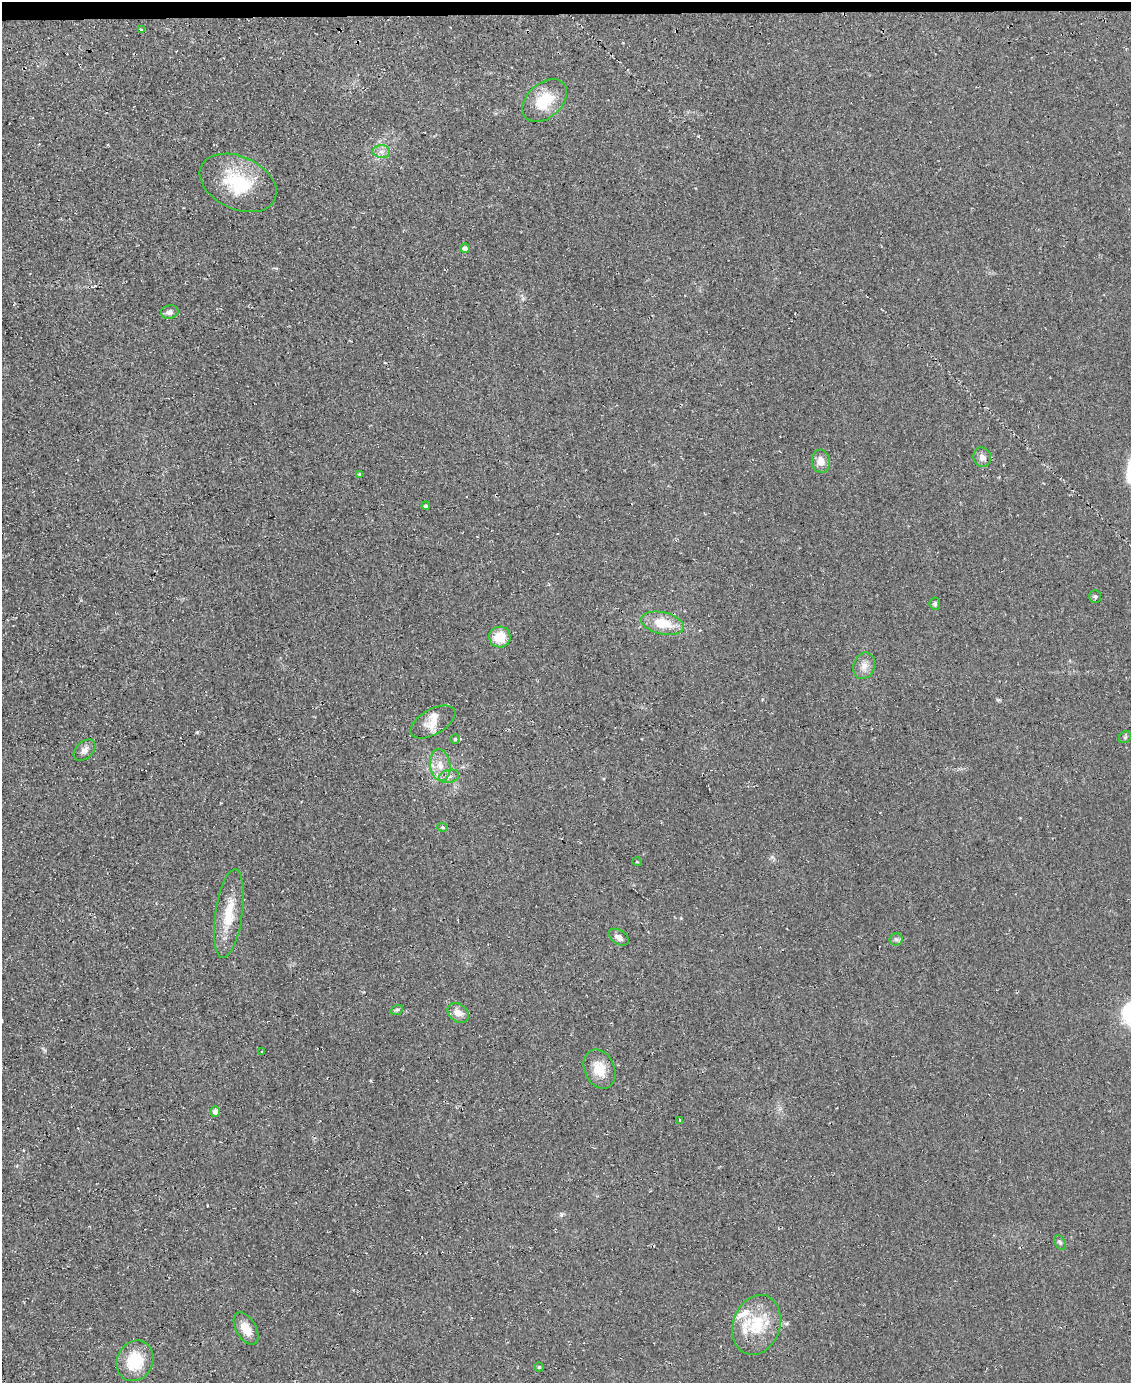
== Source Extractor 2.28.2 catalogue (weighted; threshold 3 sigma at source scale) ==
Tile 3 of 4 x 3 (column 3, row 1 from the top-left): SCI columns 2271-3399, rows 2936-4316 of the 4559 x 4551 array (HDU 1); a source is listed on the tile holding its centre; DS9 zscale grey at full resolution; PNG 1133 x 1385 px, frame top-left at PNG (2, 2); each listed source drawn as its Kron ellipse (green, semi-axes under 4 px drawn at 4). Shown black and unused: <1% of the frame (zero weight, under 2 of 3 exposures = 3% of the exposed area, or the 3 px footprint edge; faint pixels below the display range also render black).
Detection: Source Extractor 2.28.2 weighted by HDU 2 'WHT'; one run over the whole footprint, this tile lists its part. Background 0.047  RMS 0.013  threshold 0.0597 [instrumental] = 3 sigma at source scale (4.5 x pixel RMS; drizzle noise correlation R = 1.50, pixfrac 1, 0.05/0.05 arcsec/px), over >= 5 px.
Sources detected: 41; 1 cosmic-ray / hot-pixel residue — neither listed nor drawn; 3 inside a brighter listed object's ellipse — not listed separately; the other 37 listed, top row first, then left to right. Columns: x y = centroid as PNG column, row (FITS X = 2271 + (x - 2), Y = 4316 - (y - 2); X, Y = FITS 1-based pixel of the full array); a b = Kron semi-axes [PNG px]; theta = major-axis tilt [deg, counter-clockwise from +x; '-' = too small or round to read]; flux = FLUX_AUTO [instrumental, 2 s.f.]
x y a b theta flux
141 29 3 3 - 3.9
545 101 26 17 42 45
381 152 9 6 -2 5.9
238 183 40 26 -24 78
465 248 5 4 - 5.8
170 312 9 6 12 6
982 457 10 9 - 7.3
821 461 11 9 -81 11
359 475 4 4 - 2
426 506 4 4 - 3.1
1095 597 6 6 - 2.3
935 604 6 5 - 2.7
662 623 22 11 -13 32
500 637 11 10 - 25
864 666 13 10 69 11
433 722 25 12 29 17
1125 737 6 5 - 2.3
455 739 5 5 - 1.9
85 750 12 8 43 7
440 765 16 10 -82 16
449 776 10 6 13 6
443 827 5 4 - 2
637 862 5 3 - 1.1
229 914 45 13 81 39
619 937 11 7 -32 6.4
896 939 6 6 - 3.3
397 1010 6 5 - 2.5
458 1013 12 8 -36 10
262 1052 3 3 - 1
600 1069 20 15 -66 24
215 1111 5 4 - 7.1
680 1120 4 3 - 1.4
1060 1242 8 5 -63 2.8
757 1325 31 23 72 55
246 1329 18 10 -60 19
135 1361 21 18 63 51
539 1367 4 4 - 1.8